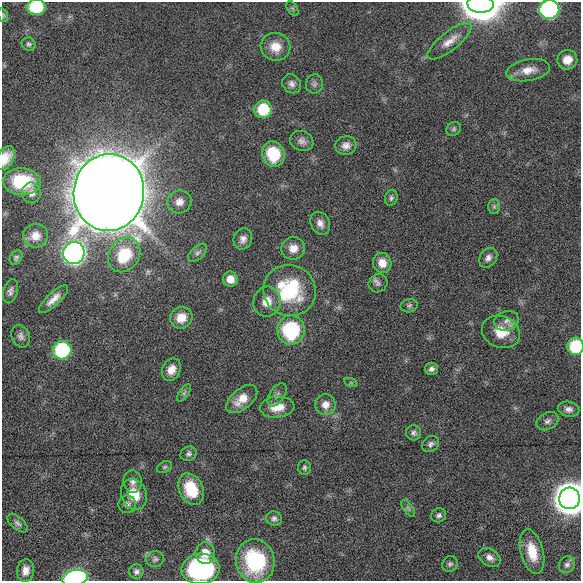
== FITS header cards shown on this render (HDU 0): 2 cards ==
NAXIS1  =                  579 / length of data axis 1
NAXIS2  =                  579 / length of data axis 2

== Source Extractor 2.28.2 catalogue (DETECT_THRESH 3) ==
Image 579 x 579 px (HDU 0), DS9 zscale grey, 1 PNG px = 1 image px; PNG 583 x 583 px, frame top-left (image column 1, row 579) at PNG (2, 2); each listed source drawn as its Kron ellipse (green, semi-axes under 4 px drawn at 4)
Background -0.221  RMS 1.6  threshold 4.82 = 3 sigma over >= 5 px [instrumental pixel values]
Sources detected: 83; all 83 listed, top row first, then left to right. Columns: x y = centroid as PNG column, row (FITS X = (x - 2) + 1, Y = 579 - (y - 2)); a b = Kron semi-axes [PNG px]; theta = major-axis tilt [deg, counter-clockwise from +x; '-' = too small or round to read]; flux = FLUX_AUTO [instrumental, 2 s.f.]
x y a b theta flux
480 4 13 8 -3 250000
36 7 9 8 - 6200
292 8 8 5 -59 230
549 9 10 9 - 23000
3 15 7 5 -72 170
449 41 27 9 38 1400
29 44 7 6 - 270
275 47 15 14 - 1800
567 60 10 9 - 1400
528 70 22 10 10 1500
292 84 10 8 -49 510
314 84 9 8 - 380
263 109 9 8 - 4300
454 129 8 6 40 270
302 141 12 9 -19 560
346 146 10 9 - 720
273 154 13 11 -74 3800
5 158 13 8 63 1300
22 182 19 13 -4 5300
109 192 38 35 81 700000
31 193 10 9 - 700
391 198 8 6 74 270
179 202 12 11 - 950
494 207 7 6 - 270
320 223 12 9 -65 710
35 236 12 11 - 1300
243 239 11 9 66 640
293 248 12 11 - 1200
74 253 11 10 - 75000
198 253 11 6 42 380
124 255 18 15 54 5300
16 258 8 5 58 250
488 258 10 8 53 540
382 263 10 9 - 1300
230 279 7 7 - 1200
378 283 10 8 36 420
289 290 26 25 - 8900
11 291 12 7 74 460
53 299 19 6 43 1000
267 302 15 13 73 1500
409 306 8 6 13 280
181 318 11 10 - 1700
507 321 12 9 16 680
291 330 14 13 - 9000
501 332 19 15 -22 2200
21 336 11 8 -66 460
576 346 9 8 - 7200
62 350 9 9 - 12000
431 369 7 6 - 370
171 370 11 9 65 1100
351 383 7 4 -19 150
184 393 10 5 55 280
277 395 13 7 56 480
242 399 18 10 40 1900
325 405 10 10 - 1000
277 407 17 10 5 1900
569 409 11 7 -13 530
547 421 11 8 29 450
414 433 7 7 - 340
431 444 9 7 35 370
189 454 8 7 - 320
165 467 8 5 26 230
304 468 7 6 - 270
133 482 11 9 -84 590
191 489 16 11 -66 3400
134 495 16 12 -70 2500
569 498 11 10 - 300000
127 504 9 8 - 410
408 508 10 4 -55 260
439 515 7 7 - 340
274 519 8 7 - 350
17 523 12 6 -41 380
532 552 23 11 -76 2600
205 553 11 9 -85 1500
489 557 12 8 -32 660
155 559 9 8 - 350
255 561 22 19 -78 8900
450 564 8 7 - 300
567 565 9 7 48 420
200 569 19 15 5 17000
26 570 11 8 82 860
136 572 7 7 - 360
75 578 13 8 10 20000
At the frame edge (FLAGS 8, measured only in part): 8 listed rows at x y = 480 4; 36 7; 549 9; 3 15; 5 158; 576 346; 569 498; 75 578